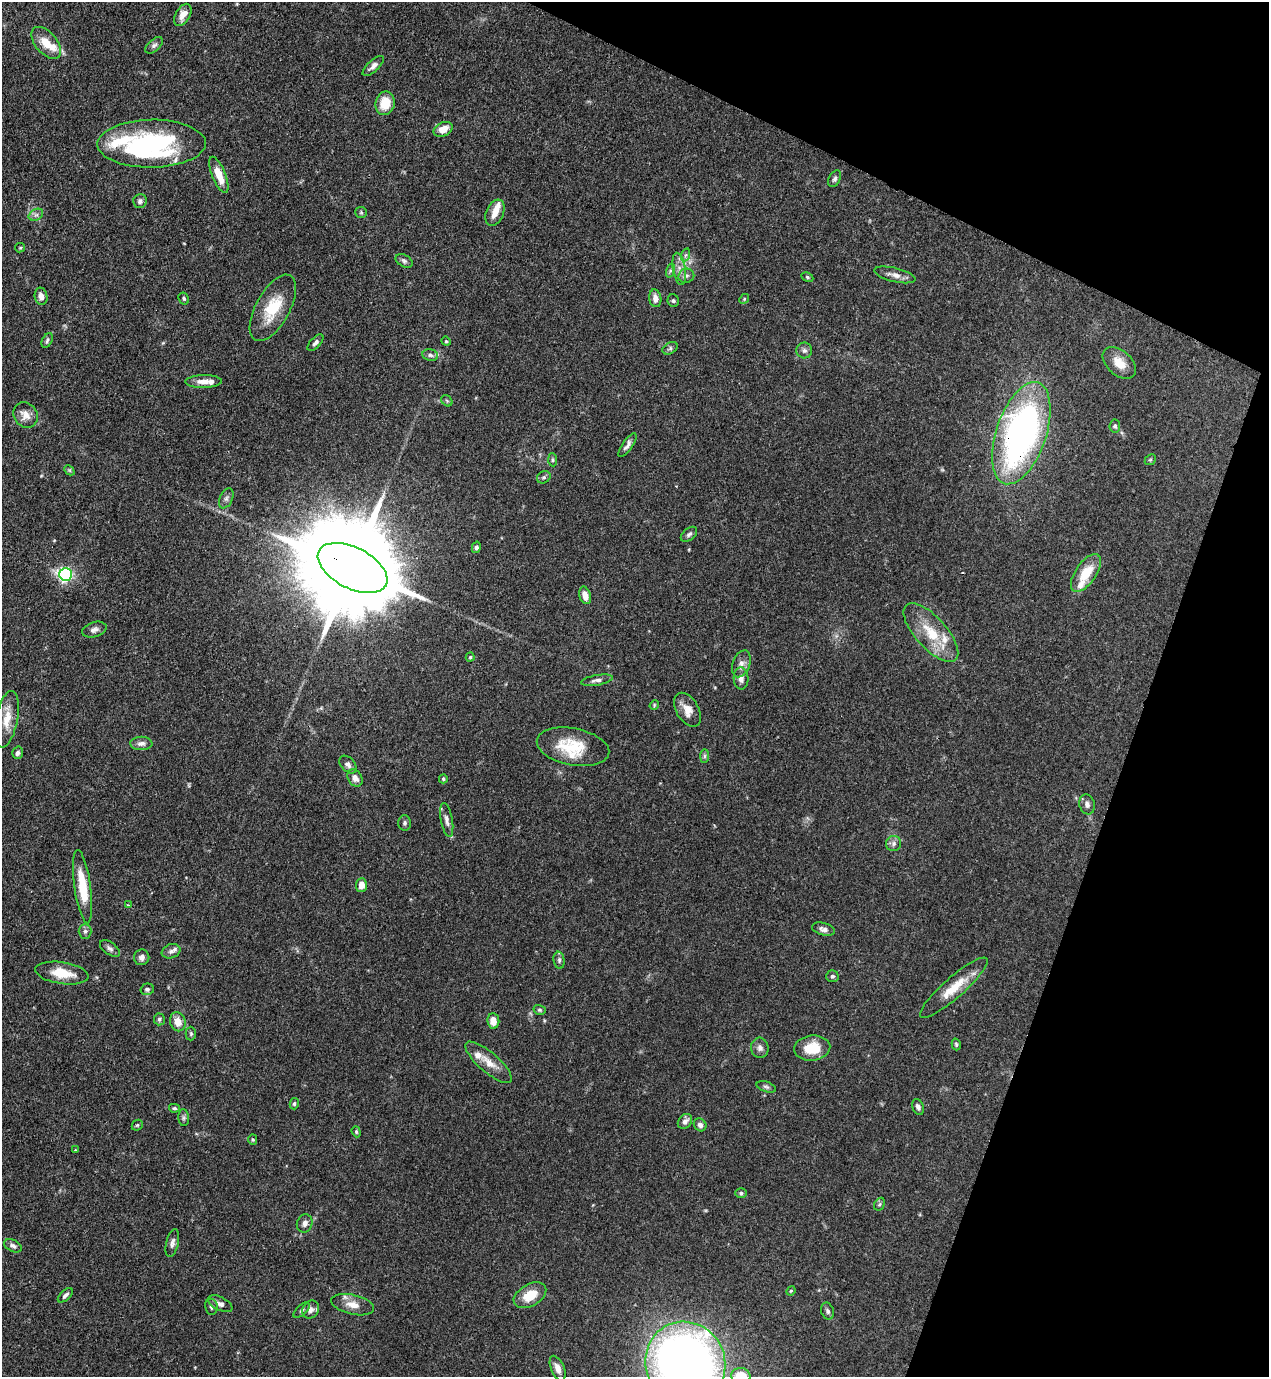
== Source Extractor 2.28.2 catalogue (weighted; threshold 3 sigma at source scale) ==
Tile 8 of 4 x 4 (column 4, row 2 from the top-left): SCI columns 4023-5289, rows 2794-4168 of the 5649 x 5585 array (HDU 1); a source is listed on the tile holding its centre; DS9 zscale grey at full resolution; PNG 1271 x 1379 px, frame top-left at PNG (2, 2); each listed source drawn as its Kron ellipse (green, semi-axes under 4 px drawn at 4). Shown black and unused: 19% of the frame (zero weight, under 3 of 4 exposures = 7% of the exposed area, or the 3 px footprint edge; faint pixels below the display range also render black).
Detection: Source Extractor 2.28.2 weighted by HDU 2 'WHT'; one run over the whole footprint, this tile lists its part. Background 0.077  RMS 0.0036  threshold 0.0161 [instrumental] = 3 sigma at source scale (4.5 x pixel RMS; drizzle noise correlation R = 1.50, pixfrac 1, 0.05/0.05 arcsec/px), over >= 5 px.
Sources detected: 133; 2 inside a brighter object's white glare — neither listed nor drawn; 10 inside a brighter listed object's ellipse — not listed separately; the other 121 listed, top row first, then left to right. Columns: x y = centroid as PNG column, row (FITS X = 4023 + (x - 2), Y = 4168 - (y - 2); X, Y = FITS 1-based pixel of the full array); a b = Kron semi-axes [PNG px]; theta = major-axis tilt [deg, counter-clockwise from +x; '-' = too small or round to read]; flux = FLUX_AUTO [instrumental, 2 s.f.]
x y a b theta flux
183 15 12 7 60 3.4
46 43 19 10 -50 6.1
154 45 10 6 41 1.1
373 66 13 5 43 1.6
385 103 12 9 77 7.3
443 129 10 6 26 4.4
151 144 54 24 1 49
219 175 19 6 -68 5.7
835 179 9 5 63 0.97
140 201 7 7 - 1
361 212 6 5 - 0.52
495 213 14 8 67 3.7
36 215 8 5 28 1
20 248 5 4 - 0.41
685 255 7 4 70 0.68
404 261 9 6 -30 1
679 269 16 6 -80 2.4
670 271 7 4 71 0.73
895 275 21 7 -13 2.4
686 276 8 7 - 1.2
807 277 6 4 -28 0.53
41 296 8 6 -80 2.3
655 298 9 6 -80 2.3
184 299 6 5 - 0.63
744 299 5 4 - 0.5
673 301 6 5 - 0.64
273 308 37 17 61 13
47 340 8 5 63 0.73
446 341 5 4 - 0.44
315 343 10 5 46 1.2
670 348 8 5 31 0.81
804 350 8 8 - 1.1
430 355 8 6 -16 0.92
1119 363 19 12 -42 5.3
204 381 18 6 1 3
447 401 6 5 - 0.6
25 415 13 11 -54 3.3
1115 426 6 5 - 0.76
1021 433 53 25 71 130
627 445 14 5 55 1.4
553 460 7 4 -86 0.55
1150 460 6 4 43 0.49
69 470 6 4 -44 0.48
544 477 7 5 30 0.73
226 498 10 6 64 1.3
689 534 9 6 39 0.98
476 547 6 4 76 0.86
353 568 38 20 -27 11000
1086 573 22 10 55 8.8
66 574 6 6 - 79
585 595 9 5 -73 2.7
94 630 12 7 17 1.6
931 633 37 15 -48 12
470 657 4 4 - 0.46
741 664 14 8 70 2.1
741 678 11 7 -87 2.1
597 680 16 5 10 1.5
654 705 5 4 - 0.36
687 710 18 11 -60 4.2
7 719 29 11 79 6
141 743 11 6 2 1.6
573 747 37 18 -11 13
18 753 6 5 - 1.2
704 756 7 4 89 0.7
348 765 10 7 -45 1.4
355 778 9 7 -60 2
443 779 4 4 - 0.52
1087 804 10 7 -75 1.4
447 820 17 6 -79 1.8
405 823 7 6 - 0.81
894 844 7 7 - 1.2
361 885 7 5 86 3.3
83 887 37 8 -82 12
128 905 3 3 - 0.32
824 929 12 6 -15 1.5
85 931 7 6 - 0.89
110 948 11 6 -36 1.1
171 951 9 7 20 1.4
142 957 8 7 - 1.3
559 960 8 5 -82 0.91
62 973 27 11 -8 7.8
832 976 6 6 - 0.86
954 988 44 10 41 8.6
147 989 7 5 14 0.83
540 1010 6 5 - 0.59
159 1019 6 5 - 0.67
493 1021 8 6 -83 3.2
178 1022 9 7 -72 4.1
191 1034 7 5 -90 0.67
956 1044 6 4 -75 0.51
760 1048 10 8 -84 1.6
812 1048 18 12 6 9
489 1062 29 10 -41 5
766 1087 10 5 -18 0.82
294 1104 6 4 76 0.62
918 1107 8 5 -68 1.1
174 1108 5 4 - 0.58
184 1118 8 5 -85 0.76
685 1121 8 6 47 1.7
137 1125 6 5 - 0.5
700 1125 7 6 - 1.3
356 1132 6 4 -70 0.51
253 1139 5 4 - 0.49
75 1150 3 3 - 0.27
741 1193 5 5 - 0.68
879 1204 7 5 60 0.65
305 1223 9 7 69 1.5
172 1243 14 6 77 1.5
13 1246 9 6 -28 1.1
791 1291 5 4 - 0.38
65 1295 9 5 42 1
530 1295 18 11 30 7
220 1304 13 6 -27 1.8
353 1305 22 10 -13 3.8
211 1307 8 6 -81 0.94
302 1310 10 5 42 0.77
311 1310 9 8 - 1.8
828 1311 8 6 -67 1
685 1363 42 39 -67 310
558 1368 13 6 -67 2.5
741 1376 9 8 - 9.7
Overlapping masked pixels (flux is a lower limit): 2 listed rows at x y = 1021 433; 353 568
Isophote crosses this tile's border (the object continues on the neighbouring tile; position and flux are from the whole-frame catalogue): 2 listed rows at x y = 685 1363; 741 1376